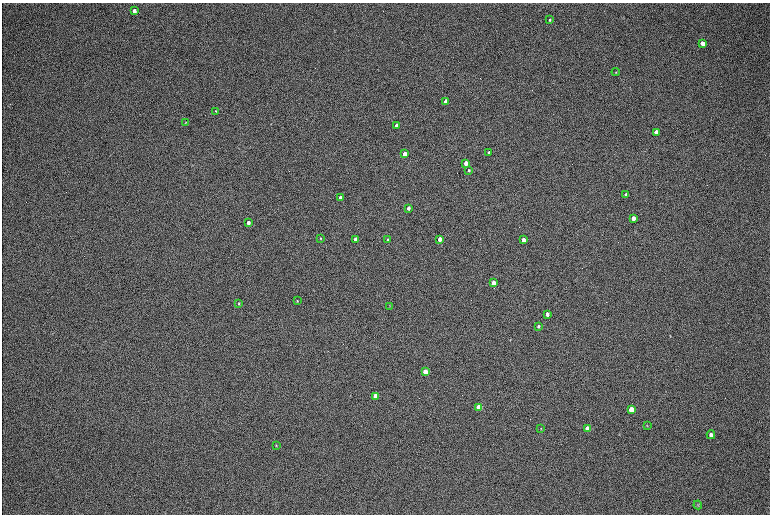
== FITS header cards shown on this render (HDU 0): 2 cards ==
NAXIS1  =                 1536 / length of data axis 1
NAXIS2  =                 1024 / length of data axis 2

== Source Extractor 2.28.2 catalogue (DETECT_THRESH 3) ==
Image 1536 x 1024 px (HDU 0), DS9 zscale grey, zoomed out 1/2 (1 PNG px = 2 x 2 image px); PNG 772 x 516 px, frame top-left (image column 1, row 1023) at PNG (2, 3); each listed source drawn as its Kron ellipse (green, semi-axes under 4 px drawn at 4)
Background 168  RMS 20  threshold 60.5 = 3 sigma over >= 5 px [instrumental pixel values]
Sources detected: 41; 2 cannot appear on this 1/2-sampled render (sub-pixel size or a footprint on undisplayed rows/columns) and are neither listed nor drawn; the other 39 listed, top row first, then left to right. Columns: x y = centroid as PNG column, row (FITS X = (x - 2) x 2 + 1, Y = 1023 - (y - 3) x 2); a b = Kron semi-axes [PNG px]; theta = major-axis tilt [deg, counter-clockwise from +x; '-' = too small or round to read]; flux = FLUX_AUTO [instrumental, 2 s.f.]
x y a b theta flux
134 11 4 3 - 19000
550 20 3 3 - 4600
703 43 4 3 - 20000
616 72 4 2 - 2500
446 101 3 3 - 51000
216 111 2 2 - 5900
186 122 3 3 - 2500
396 125 3 3 - 25000
656 132 4 3 - 28000
489 153 3 3 - 13000
405 154 3 3 - 42000
466 163 3 3 - 29000
469 170 3 3 - 6100
626 194 4 3 - 8800
340 198 3 3 - 22000
408 208 3 3 - 15000
633 218 4 3 - 23000
248 223 3 3 - 18000
321 238 3 2 - 3100
355 239 3 3 - 43000
440 239 3 3 - 33000
387 240 3 3 - 4000
523 240 3 3 - 39000
493 283 3 3 - 38000
297 301 3 3 - 2700
239 303 4 3 - 3900
390 306 3 2 - 2300
547 314 3 3 - 18000
538 326 3 3 - 5800
425 372 4 3 - 110000
375 396 4 3 - 67000
479 407 4 3 - 160000
631 409 4 3 - 100000
647 426 4 2 - 2500
541 428 4 3 - 2900
587 429 4 3 - 79000
711 435 4 4 - 11000
276 445 4 3 - 3100
698 505 4 4 - 3700
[2 sub-pixel or undisplayed-footprint detections neither listed nor drawn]